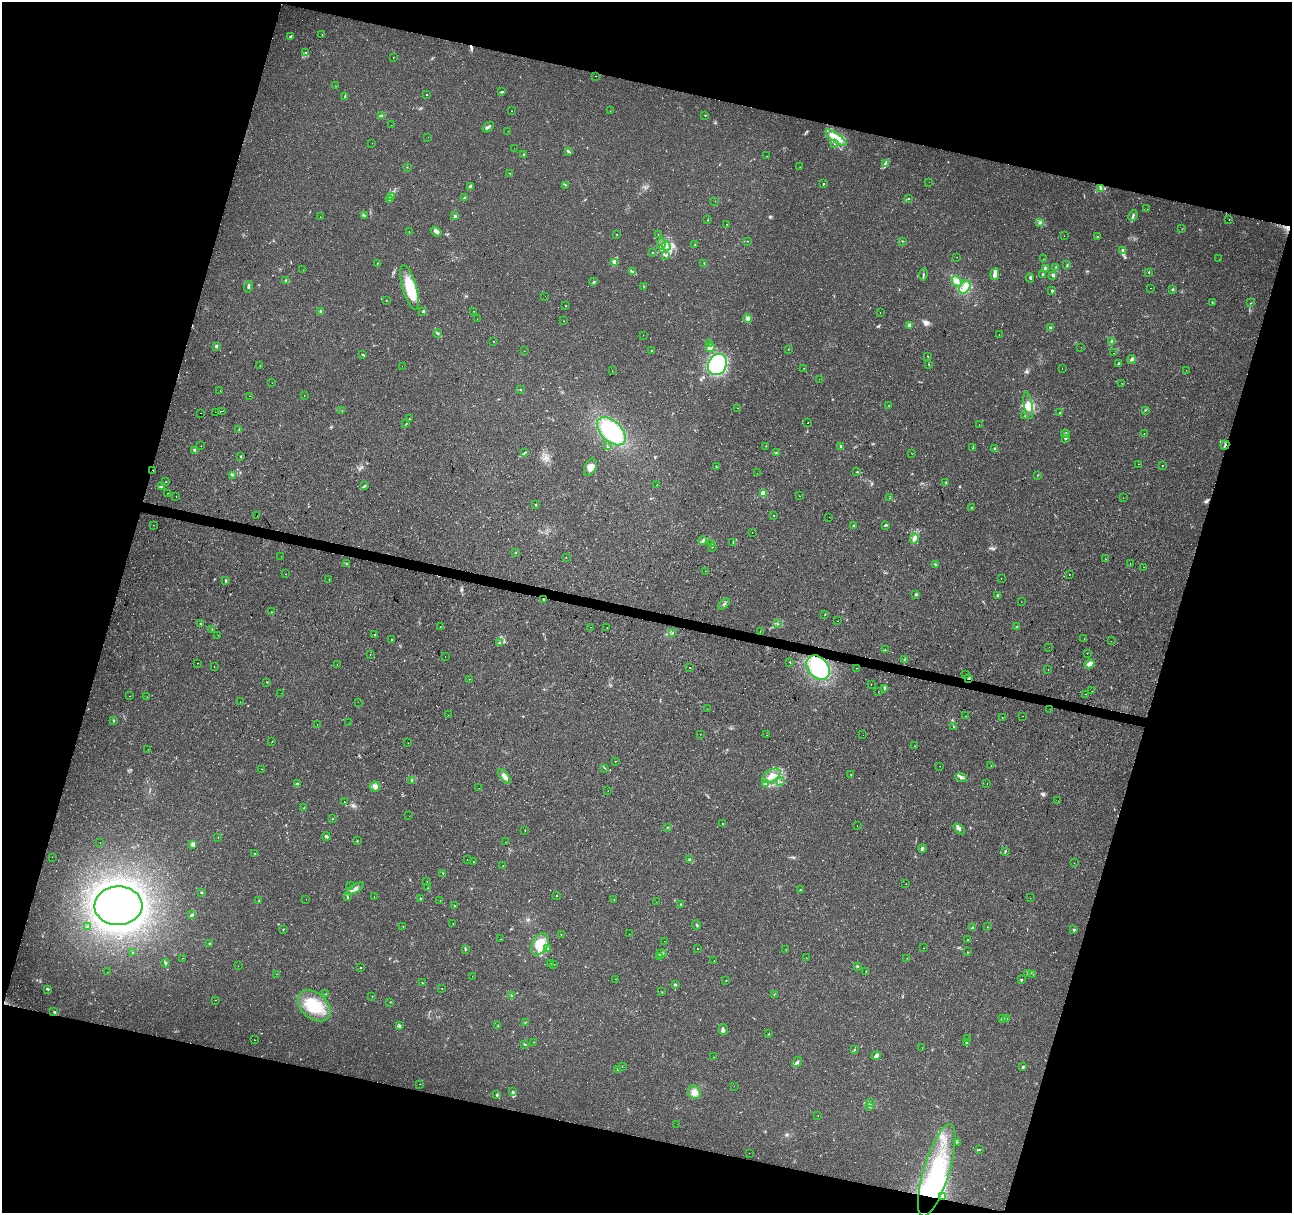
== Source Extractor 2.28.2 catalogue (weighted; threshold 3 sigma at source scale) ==
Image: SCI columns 8-5165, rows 284-5127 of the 5165 x 5346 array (HDU 1 of 3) = the unmasked area's bounding box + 8 px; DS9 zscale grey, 4 x 4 block average (1 PNG px = mean of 4 x 4 image px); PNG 1294 x 1215 px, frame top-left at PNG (2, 2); each listed source drawn as its Kron ellipse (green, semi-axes under 4 px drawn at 4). Shown black and unused: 33% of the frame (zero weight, under 2 of 3 exposures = <1% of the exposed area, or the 3 px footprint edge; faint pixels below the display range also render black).
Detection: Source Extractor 2.28.2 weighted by HDU 2 'WHT'. Background 0.0365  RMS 0.0038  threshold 0.017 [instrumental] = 3 sigma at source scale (4.5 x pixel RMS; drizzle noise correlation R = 1.50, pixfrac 1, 0.0396/0.0396 arcsec/px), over >= 5 px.
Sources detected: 488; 5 too faint to see at this stretch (4 x 4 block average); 3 inside a brighter object's white glare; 23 cosmic-ray / hot-pixel residue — neither listed nor drawn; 6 coinciding with a brighter row at this scale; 14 inside a brighter listed object's ellipse — not listed separately; the other 437 listed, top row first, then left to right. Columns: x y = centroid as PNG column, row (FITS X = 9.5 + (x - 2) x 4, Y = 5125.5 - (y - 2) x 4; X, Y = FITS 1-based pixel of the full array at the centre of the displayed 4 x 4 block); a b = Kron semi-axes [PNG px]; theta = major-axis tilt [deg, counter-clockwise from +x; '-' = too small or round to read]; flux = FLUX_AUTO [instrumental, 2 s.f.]
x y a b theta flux
322 35 2 2 - 0.4
291 36 4 2 - 2.9
306 52 4 3 - 3
393 57 2 2 - 1.2
595 76 2 2 - 0.46
336 86 2 2 - 0.55
502 92 3 2 - 2.1
427 94 2 2 - 1.6
345 96 4 2 - 1.8
512 111 2 2 - 1
610 111 2 2 - 0.5
382 115 2 2 - 1.9
705 115 2 2 - 1.2
391 125 2 2 - 0.55
488 127 6 2 38 5.1
508 131 2 2 - 0.89
428 137 2 2 - 0.37
836 138 13 3 -35 20
372 143 2 2 - 0.42
834 144 2 2 - 0.87
514 148 2 2 - 0.34
569 152 3 3 - 2.6
524 155 3 2 - 3.4
767 156 2 2 - 0.72
885 164 4 3 - 3.2
407 167 2 2 - 0.38
800 167 2 2 - 0.47
510 173 2 2 - 1
929 182 2 2 - 0.44
823 184 2 2 - 1.8
565 185 2 2 - 1.5
470 186 4 2 - 4
1101 189 2 2 - 1.6
391 196 2 2 - 1.5
465 198 3 2 - 3.6
909 199 2 2 - 1.6
390 200 2 2 - 1.3
715 201 2 2 - 0.34
1147 209 2 2 - 0.59
364 215 2 2 - 0.82
1133 215 5 2 - 3.5
454 216 4 2 - 2.8
320 217 2 2 - 0.4
1229 219 2 2 - 1.8
708 220 2 2 - 0.95
1040 222 2 2 - 1.6
727 224 2 2 - 0.92
1182 229 2 2 - 0.71
409 232 2 2 - 0.46
436 232 6 4 -33 7.4
617 234 2 2 - 0.71
658 234 2 2 - 0.53
1064 236 2 2 - 0.51
1097 237 2 2 - 1
748 241 2 2 - 0.52
903 241 2 2 - 0.84
661 244 5 2 - 4.9
695 245 3 2 - 1.6
666 246 5 2 - 4.9
1123 250 2 2 - 15
653 253 2 2 - 1.3
666 255 2 2 - 1
957 257 2 2 - 0.6
1043 259 2 2 - 0.53
1219 259 2 2 - 0.41
615 262 2 2 - 1.4
377 263 2 2 - 1
704 263 2 2 - 0.98
1067 265 3 2 - 1.8
1056 267 2 2 - 0.89
1045 269 2 2 - 8.1
303 270 2 2 - 0.72
632 271 3 2 - 1.9
1149 272 2 2 - 1.5
995 274 6 2 82 20
1043 274 3 2 - 2.6
923 275 6 2 80 3.1
1053 275 2 2 - 26
1030 278 4 2 - 2.4
285 280 4 3 - 3.6
594 281 4 2 - 1.5
957 281 5 4 - 10
644 286 3 2 - 1.2
248 287 5 2 - 3.7
965 287 7 5 56 18
410 288 23 7 -74 70
1150 288 2 2 - 0.38
1173 289 3 2 - 2.5
1052 291 2 2 - 10
545 296 2 2 - 0.62
386 300 2 2 - 0.87
1212 302 2 2 - 1.1
1250 303 2 2 - 0.61
566 306 2 2 - 0.92
321 311 2 2 - 25
423 311 3 2 - 2.7
474 311 2 2 - 0.53
880 312 2 2 - 0.47
748 318 4 4 - 5.7
477 319 2 2 - 0.91
564 321 2 2 - 0.51
910 325 2 2 - 29
1050 328 2 2 - 3.1
437 333 4 2 - 2.8
643 335 2 2 - 0.42
999 335 2 2 - 0.67
494 341 2 2 - 0.99
1112 341 2 2 - 1.7
710 344 2 2 - 14
216 346 2 2 - 14
1081 347 2 2 - 0.36
710 348 4 3 - 9.9
788 349 2 2 - 0.79
651 350 2 2 - 0.81
524 351 2 2 - 0.58
1114 353 2 2 - 0.9
363 355 4 2 - 2
928 356 2 2 - 0.85
1132 360 4 3 - 4
1119 363 3 2 - 2.4
717 364 11 9 64 270
929 364 2 2 - 1.3
260 365 2 2 - 0.51
402 366 2 2 - 0.71
803 368 2 2 - 0.48
1062 368 2 2 - 0.43
1186 370 2 2 - 0.43
612 371 2 2 - 0.46
819 379 2 2 - 0.73
272 383 2 2 - 0.89
1122 383 2 2 - 1.4
520 390 2 2 - 1.3
220 391 2 2 - 0.38
249 396 2 2 - 0.82
304 396 2 2 - 0.72
889 405 2 2 - 0.85
1028 405 14 4 -80 18
737 408 2 2 - 0.65
1146 410 2 2 - 0.84
222 411 2 2 - 2.2
342 411 2 2 - 0.67
215 412 2 2 - 2
201 413 2 2 - 0.69
1060 413 2 2 - 0.93
1025 415 2 2 - 0.9
409 419 2 2 - 1
808 423 2 2 - 4.8
406 424 2 2 - 0.92
979 425 2 2 - 0.44
239 429 2 2 - 1.3
611 431 17 10 -44 140
1144 433 2 2 - 0.66
1065 434 4 2 - 4.3
1065 439 3 2 - 2
1225 445 5 2 - 3.3
201 446 2 2 - 0.68
607 446 2 2 - 0.84
766 446 2 2 - 1.2
841 446 2 2 - 3.6
973 448 2 2 - 2.2
995 449 2 2 - 21
195 450 2 2 - 1.2
525 452 2 2 - 1.4
776 453 2 2 - 1.1
912 454 2 2 - 0.52
241 456 2 2 - 1.7
1138 464 2 2 - 1.4
1162 466 2 2 - 0.7
590 467 9 5 64 17
716 467 2 2 - 0.95
153 470 2 2 - 2.7
857 472 3 2 - 1.4
757 473 2 2 - 0.53
232 475 2 2 - 1.3
1038 475 2 2 - 0.73
166 481 2 2 - 0.79
946 483 2 2 - 3.1
365 485 3 2 - 1.4
657 485 2 2 - 1.6
162 487 2 2 - 0.92
168 493 2 2 - 0.9
763 493 2 2 - 89
176 496 2 2 - 0.47
799 496 2 2 - 5.3
889 498 2 2 - 0.45
1123 498 2 2 - 0.65
536 504 3 2 - 1.3
971 508 2 2 - 0.66
257 516 2 2 - 1.2
774 516 2 2 - 0.63
829 517 2 2 - 0.33
153 525 2 2 - 0.5
885 525 4 2 - 3
854 526 3 2 - 2.1
752 533 2 2 - 4.2
914 538 5 3 - 7.8
703 540 4 2 - 3.5
733 542 3 2 - 1.3
712 544 2 2 - 1.2
712 547 2 2 - 0.83
516 552 2 2 - 0.74
281 556 2 2 - 0.49
566 557 2 2 - 0.5
1105 559 2 2 - 0.5
1130 563 2 2 - 1.6
346 564 3 2 - 3.1
935 564 2 2 - 1.7
1143 567 2 2 - 1
705 571 2 2 - 0.45
286 574 2 2 - 0.46
1069 574 2 2 - 28
329 579 2 2 - 0.96
1001 579 2 2 - 0.77
225 580 3 2 - 2
916 594 2 2 - 10
997 595 3 2 - 2.6
544 600 3 2 - 3.3
1021 602 2 2 - 0.5
724 604 7 2 38 2.2
272 612 3 2 - 1.7
825 614 2 2 - 0.89
838 621 2 2 - 2.5
200 624 2 2 - 3.8
778 624 2 2 - 0.71
440 627 2 2 - 0.51
590 627 2 2 - 1.6
607 627 2 2 - 0.8
1017 627 2 2 - 10
212 629 2 2 - 0.85
760 632 2 2 - 1.2
672 633 3 2 - 1.3
218 635 2 2 - 2.1
374 635 2 2 - 0.64
1084 639 2 2 - 2.6
392 640 2 2 - 4.6
1111 641 2 2 - 0.28
499 643 2 2 - 1.6
1049 647 2 2 - 0.87
885 650 2 2 - 1.4
1087 653 2 2 - 1.8
370 654 2 2 - 1.4
445 657 2 2 - 0.34
905 659 4 2 - 1.3
790 662 2 2 - 0.92
197 663 2 2 - 0.95
1089 664 5 3 - 18
337 665 2 2 - 0.45
214 666 2 2 - 0.54
690 667 2 2 - 1.7
818 668 13 10 -50 150
856 668 2 2 - 0.39
1048 670 2 2 - 0.57
966 674 2 2 - 0.35
968 678 2 2 - 18
469 679 2 2 - 1.1
267 682 2 2 - 1.9
871 684 2 2 - 1.9
884 688 3 2 - 2.1
1092 691 2 2 - 0.64
878 692 2 2 - 0.49
281 693 2 2 - 0.57
1086 694 2 2 - 0.4
130 696 2 2 - 0.75
147 697 2 2 - 1.4
240 702 2 2 - 0.44
358 702 2 2 - 0.3
707 709 2 2 - 1.6
1050 709 2 2 - 0.66
448 715 2 2 - 0.4
965 716 2 2 - 0.91
1022 716 2 2 - 0.51
1002 717 2 2 - 0.65
113 720 2 2 - 1.3
349 723 2 2 - 0.77
317 724 2 2 - 0.64
954 727 2 2 - 1.2
700 734 2 2 - 0.46
766 735 2 2 - 0.52
863 735 2 2 - 0.46
272 742 2 2 - 0.89
408 743 2 2 - 0.64
915 746 2 2 - 2.4
148 749 2 2 - 0.46
615 761 2 2 - 0.49
940 766 2 2 - 0.47
991 766 2 2 - 0.65
605 768 2 2 - 0.96
262 769 2 2 - 2.7
851 775 2 2 - 1.1
504 776 9 4 -53 14
771 776 10 6 30 20
961 777 6 3 -17 6.1
411 780 3 2 - 1.8
780 782 2 2 - 0.67
987 783 2 2 - 2.8
298 784 4 2 - 3.3
766 784 3 3 - 3.3
375 787 5 5 - 8.5
479 788 2 2 - 0.27
608 791 2 2 - 1.5
1058 801 2 2 - 0.87
344 802 2 2 - 3.1
304 807 2 2 - 0.68
409 816 2 2 - 0.71
333 819 2 2 - 1
723 824 2 2 - 1.3
857 826 2 2 - 0.63
668 827 2 2 - 1.1
959 829 6 3 -42 4.9
525 830 2 2 - 0.7
326 836 4 3 - 4.3
218 837 2 2 - 0.49
357 841 2 2 - 0.79
100 842 2 2 - 1.3
506 842 2 2 - 0.66
193 844 2 2 - 31
923 848 4 3 - 3.8
1005 851 4 2 - 1.2
254 853 2 2 - 0.96
52 857 2 2 - 0.24
467 860 2 2 - 3
689 860 3 2 - 1.9
473 861 2 2 - 0.63
1074 863 2 2 - 0.4
503 866 2 2 - 1.4
443 873 3 2 - 1.3
427 881 2 2 - 0.47
906 884 2 2 - 0.32
351 885 2 2 - 0.32
427 888 2 2 - 0.6
355 889 10 3 29 11
800 890 2 2 - 3.8
202 893 3 2 - 2.7
556 895 2 2 - 1.9
347 897 3 2 - 1.9
374 897 2 2 - 0.5
421 898 2 2 - 1.5
1030 898 2 2 - 0.63
306 899 2 2 - 0.35
440 900 2 2 - 0.38
614 900 2 2 - 0.56
259 901 2 2 - 0.81
656 902 2 2 - 0.46
681 904 2 2 - 1.2
118 906 24 19 2 820
454 906 2 2 - 1.5
192 915 4 2 - 3.3
453 923 2 2 - 0.98
697 925 5 2 - 3.3
87 927 2 2 - 2.8
403 927 2 2 - 0.4
987 927 2 2 - 0.64
972 928 3 2 - 3.1
283 929 2 2 - 1.3
1074 930 3 2 - 2.4
629 934 2 2 - 0.42
561 935 2 2 - 1.1
501 939 2 2 - 0.46
967 940 2 2 - 0.83
664 941 2 2 - 0.25
210 944 2 2 - 3.5
540 944 12 7 62 29
548 948 3 2 - 1.8
923 948 2 2 - 0.52
465 949 3 2 - 2.4
697 949 2 2 - 1.1
786 950 2 2 - 0.62
967 952 2 2 - 0.71
133 953 2 2 - 2.7
661 953 5 2 - 3.9
660 957 2 2 - 1.3
182 958 2 2 - 2.2
806 958 2 2 - 0.49
907 958 2 2 - 0.43
714 961 2 2 - 2.4
165 963 4 2 - 3.3
551 963 2 2 - 0.35
554 964 2 2 - 1.5
238 966 2 2 - 1.2
857 966 3 2 - 2
361 968 2 2 - 1.2
866 971 2 2 - 1.3
107 972 2 2 - 0.4
1028 973 2 2 - 1.4
277 974 2 2 - 0.76
1033 974 2 2 - 0.37
472 976 2 2 - 0.57
616 979 2 2 - 1.4
726 980 2 2 - 0.9
1021 980 3 2 - 1.8
422 983 2 2 - 1.3
675 984 3 2 - 3.6
442 988 2 2 - 1.9
48 989 3 2 - 2.2
662 992 2 2 - 0.93
326 994 2 2 - 0.83
774 994 2 2 - 1.1
511 995 2 2 - 0.97
372 996 2 2 - 0.67
215 1000 2 2 - 0.71
390 1002 2 2 - 0.86
314 1006 18 13 -41 77
54 1012 3 2 - 1.7
1002 1018 2 2 - 3.1
1006 1018 2 2 - 0.87
525 1022 3 2 - 1.1
400 1026 4 2 - 2.1
498 1026 2 2 - 1.7
723 1029 6 2 -76 4
769 1034 2 2 - 0.84
968 1039 2 2 - 0.55
254 1040 2 2 - 1.3
533 1042 2 2 - 0.42
967 1043 4 2 - 3
524 1044 3 2 - 1.8
922 1048 2 2 - 3.2
854 1050 3 2 - 1.4
876 1056 5 3 - 6
714 1057 2 2 - 0.4
797 1062 5 2 - 4.1
622 1067 2 2 - 0.85
1023 1067 3 2 - 2.4
618 1069 2 2 - 0.52
419 1084 2 2 - 0.42
734 1086 2 2 - 0.32
512 1092 3 2 - 2.1
694 1092 7 6 - 14
497 1095 2 2 - 3.2
870 1103 2 2 - 1.2
869 1107 2 2 - 1.6
818 1116 2 2 - 0.77
677 1124 2 2 - 0.53
957 1142 2 2 - 0.58
979 1150 3 2 - 1.6
749 1153 2 2 - 0.96
937 1170 48 13 73 190
942 1196 3 3 - 4
Overlapping masked pixels (flux is a lower limit): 3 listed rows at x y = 1225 445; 544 600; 968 678
Diffuse or blended objects may show on this block-average render without a row.